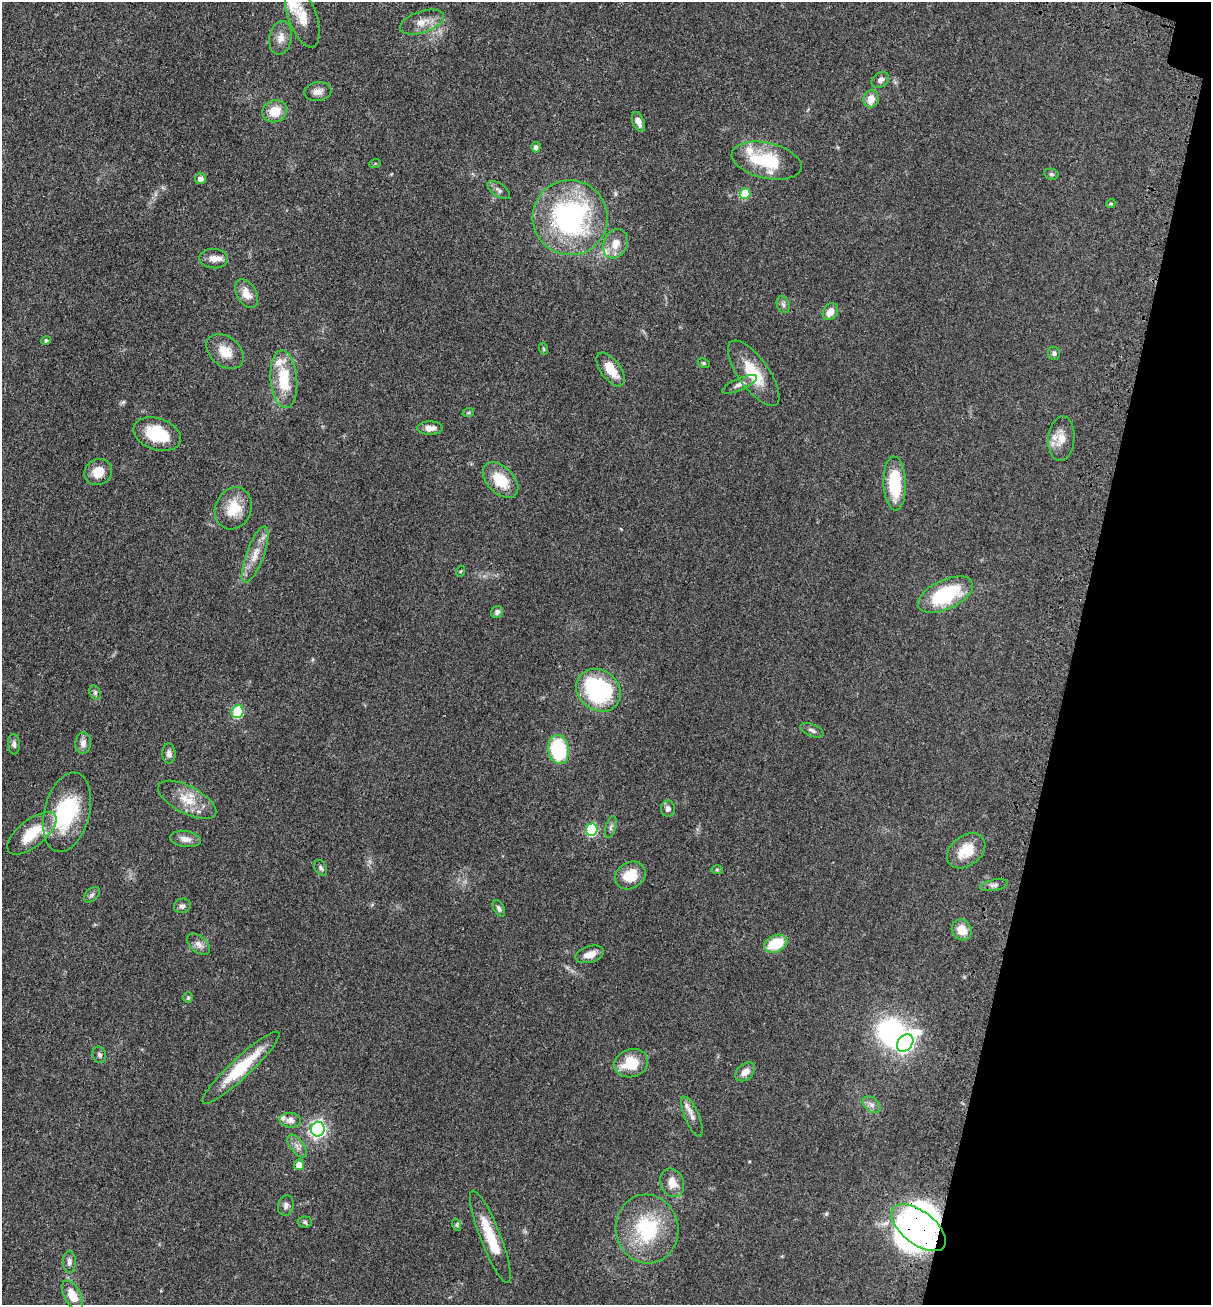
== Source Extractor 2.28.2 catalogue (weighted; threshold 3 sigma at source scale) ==
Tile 8 of 4 x 4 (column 4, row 2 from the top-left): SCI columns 3834-5042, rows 2677-3979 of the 5369 x 5354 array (HDU 1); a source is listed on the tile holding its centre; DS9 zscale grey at full resolution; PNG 1213 x 1307 px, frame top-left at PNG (2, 2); each listed source drawn as its Kron ellipse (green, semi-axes under 4 px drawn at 4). Shown black and unused: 12% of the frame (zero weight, under 3 of 4 exposures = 6% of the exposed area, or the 3 px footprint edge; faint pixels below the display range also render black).
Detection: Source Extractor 2.28.2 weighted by HDU 2 'WHT'; one run over the whole footprint, this tile lists its part. Background 0.0449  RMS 0.005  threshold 0.0225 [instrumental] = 3 sigma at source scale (4.5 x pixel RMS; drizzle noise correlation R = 1.50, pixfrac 1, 0.05/0.05 arcsec/px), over >= 5 px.
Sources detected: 102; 4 inside a brighter object's white glare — neither listed nor drawn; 7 inside a brighter listed object's ellipse — not listed separately; the other 91 listed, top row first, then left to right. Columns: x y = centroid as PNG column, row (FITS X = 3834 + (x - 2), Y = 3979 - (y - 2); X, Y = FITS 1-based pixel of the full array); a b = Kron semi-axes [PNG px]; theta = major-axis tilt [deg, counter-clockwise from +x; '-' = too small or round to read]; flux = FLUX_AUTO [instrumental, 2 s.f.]
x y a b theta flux
302 17 32 14 -70 9.8
422 22 23 11 18 6
281 38 17 11 80 4.4
880 80 9 7 35 2.1
318 91 14 9 7 3.2
871 99 9 7 71 6.6
275 111 13 11 21 9.1
638 122 10 5 -68 2.8
536 147 5 4 - 1.9
767 161 36 17 -13 28
375 163 6 3 20 0.52
1051 174 7 5 -14 0.86
201 179 5 5 - 2.7
499 190 13 6 -35 1.9
745 194 5 5 - 21
1111 204 5 4 - 0.61
570 218 37 37 - 98
615 244 15 11 64 6.1
214 259 14 10 -4 4
246 294 15 9 -59 5.4
783 304 9 6 -74 1.4
830 312 9 7 58 4
46 341 5 4 - 1
544 349 6 4 -70 0.51
225 352 21 14 -39 8.3
1054 353 6 6 - 1.1
704 363 6 4 -26 0.73
611 369 20 9 -54 8.9
754 373 39 15 -55 16
284 379 29 13 -85 19
739 384 19 6 23 2.5
468 413 6 4 19 0.67
430 428 13 6 0 3.4
157 434 24 16 -19 20
1061 439 22 13 86 7.4
98 472 14 12 31 7.9
501 480 21 13 -45 14
895 483 27 11 -88 24
233 508 21 18 66 12
255 554 30 9 70 7.3
461 571 5 3 - 0.45
945 595 29 14 25 34
497 612 6 5 - 1.6
599 690 23 20 -35 66
95 693 7 5 -72 1.1
238 712 6 6 - 29
812 730 12 6 -22 1.6
83 743 11 8 83 3.1
14 744 10 6 -85 1.6
558 749 14 10 -81 37
169 753 10 6 -88 1.8
187 800 32 13 -27 11
668 808 8 7 - 2
67 812 40 22 76 38
611 827 11 5 73 1.4
592 830 6 6 - 44
32 833 30 13 38 16
185 839 15 8 -8 3.7
966 851 21 15 37 11
321 868 8 6 -62 1.1
717 869 6 4 0 0.66
630 875 16 13 31 10
994 885 14 5 11 1.9
92 895 9 5 44 1.4
182 906 8 7 - 1.7
499 908 9 5 -61 1.4
962 930 11 9 -52 6.4
199 944 13 8 -41 2.9
776 944 12 8 25 16
590 954 14 8 15 5
188 998 5 4 - 0.62
905 1043 9 7 50 170
99 1055 8 6 -74 1.3
631 1063 17 14 18 15
241 1068 52 10 43 25
745 1072 11 7 42 3.7
871 1105 10 7 -39 2.1
692 1117 21 7 -67 3.1
290 1120 11 7 -6 3
318 1129 7 6 - 150
297 1146 13 6 -54 2.6
299 1165 5 5 - 5.9
672 1183 14 11 -67 6.2
286 1206 10 7 76 2
305 1222 7 5 -5 0.97
457 1225 6 4 -72 0.83
919 1228 32 16 -38 120
647 1229 34 31 -80 37
490 1237 49 10 -69 17
69 1262 11 6 -89 2.1
72 1295 16 8 -63 8.7
Overlapping masked pixels (flux is a lower limit): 1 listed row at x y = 919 1228
Isophote crosses this tile's border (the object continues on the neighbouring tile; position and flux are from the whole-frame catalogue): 1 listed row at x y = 32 833